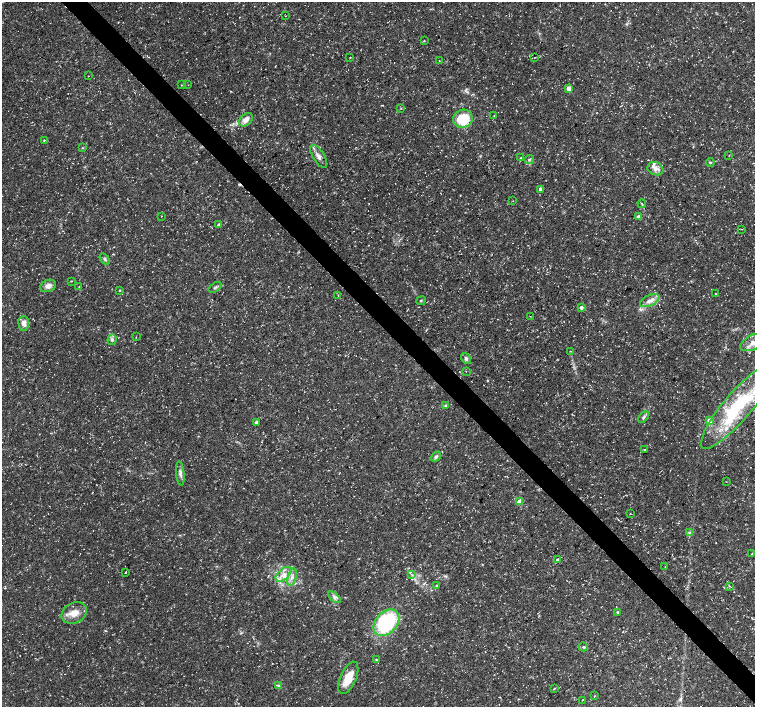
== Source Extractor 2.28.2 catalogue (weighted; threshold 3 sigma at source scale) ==
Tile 6 of 4 x 4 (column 2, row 2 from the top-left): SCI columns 1506-3010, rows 2967-4375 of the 6024 x 5999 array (HDU 1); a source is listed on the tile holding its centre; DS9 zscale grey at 2 x 2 block average (1 PNG px = mean of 2 x 2 image px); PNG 757 x 709 px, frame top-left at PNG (2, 2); each listed source drawn as its Kron ellipse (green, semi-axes under 4 px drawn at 4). Shown black and unused: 4% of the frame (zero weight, under 3 of 5 exposures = <1% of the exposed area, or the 3 px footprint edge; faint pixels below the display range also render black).
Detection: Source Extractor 2.28.2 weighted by HDU 2 'WHT'; one run over the whole footprint, this tile lists its part. Background 0.0235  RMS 0.0023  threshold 0.0105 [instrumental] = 3 sigma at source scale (4.5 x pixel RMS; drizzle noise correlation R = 1.50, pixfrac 1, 0.0396/0.0396 arcsec/px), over >= 5 px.
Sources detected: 83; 1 cosmic-ray / hot-pixel residue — neither listed nor drawn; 3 inside a brighter listed object's ellipse — not listed separately; the other 79 listed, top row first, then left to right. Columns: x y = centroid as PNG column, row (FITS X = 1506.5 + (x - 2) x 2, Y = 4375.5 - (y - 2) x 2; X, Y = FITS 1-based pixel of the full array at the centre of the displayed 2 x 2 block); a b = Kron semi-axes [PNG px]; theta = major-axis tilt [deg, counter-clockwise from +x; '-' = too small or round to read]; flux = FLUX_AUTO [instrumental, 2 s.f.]
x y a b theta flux
286 16 2 2 - 0.23
424 41 3 2 - 0.25
534 57 2 2 - 0.17
350 58 3 2 - 0.26
439 61 2 2 - 0.16
88 76 2 2 - 0.38
181 85 3 2 - 0.21
188 85 2 2 - 0.18
569 88 3 3 - 6.2
401 108 3 2 - 0.28
494 116 2 2 - 0.25
463 119 10 9 - 20
246 120 8 5 45 3.5
44 140 3 2 - 0.4
82 148 3 2 - 0.36
729 155 3 2 - 0.25
319 156 13 5 -58 3.1
521 158 3 2 - 0.64
529 159 4 3 - 0.85
710 162 4 3 - 0.59
655 169 8 6 -25 3.3
540 189 3 3 - 1.8
513 201 2 2 - 0.15
642 204 4 2 - 0.49
161 216 2 2 - 0.21
638 217 4 3 - 1.1
219 224 3 3 - 0.91
741 229 4 2 - 0.29
105 259 6 3 -56 1
71 281 3 2 - 0.42
48 286 8 6 23 3.2
79 287 3 2 - 0.27
215 287 7 3 35 1
120 290 2 2 - 0.36
716 294 2 2 - 0.45
338 295 2 2 - 0.24
421 301 5 2 - 0.45
650 301 10 5 27 3.3
581 307 2 2 - 1.9
530 316 2 2 - 0.18
24 323 7 5 -90 3.2
136 337 2 2 - 0.23
112 340 5 4 - 1.3
754 342 14 7 26 5.6
571 351 3 2 - 0.24
466 359 6 4 -55 1.3
466 371 2 2 - 0.18
446 406 4 4 - 1
738 406 54 14 50 54
644 417 7 4 49 1.2
710 420 3 3 - 5.9
256 422 2 2 - 1.6
644 450 2 2 - 0.29
436 457 6 4 38 1.2
180 473 12 3 -84 2
726 482 2 2 - 0.18
520 502 3 3 - 9.2
630 514 2 2 - 0.22
690 533 4 4 - 0.93
752 554 2 2 - 0.34
557 560 3 3 - 1.9
665 566 2 2 - 0.17
125 572 3 2 - 0.38
284 574 9 5 40 3.8
411 574 3 2 - 0.55
292 577 9 4 74 2.5
437 586 4 2 - 0.46
730 586 3 2 - 0.32
334 597 7 4 -43 1.7
618 612 3 2 - 0.84
74 613 13 10 28 6
386 623 15 10 46 47
583 647 5 3 - 0.68
376 659 3 2 - 0.41
348 678 17 8 66 11
278 686 4 3 - 0.65
554 688 3 2 - 0.32
595 696 3 2 - 0.32
583 700 2 2 - 0.23
Isophote crosses this tile's border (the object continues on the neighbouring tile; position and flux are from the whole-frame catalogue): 2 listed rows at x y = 754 342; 738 406
Diffuse or blended objects may show on this block-average render without a row.